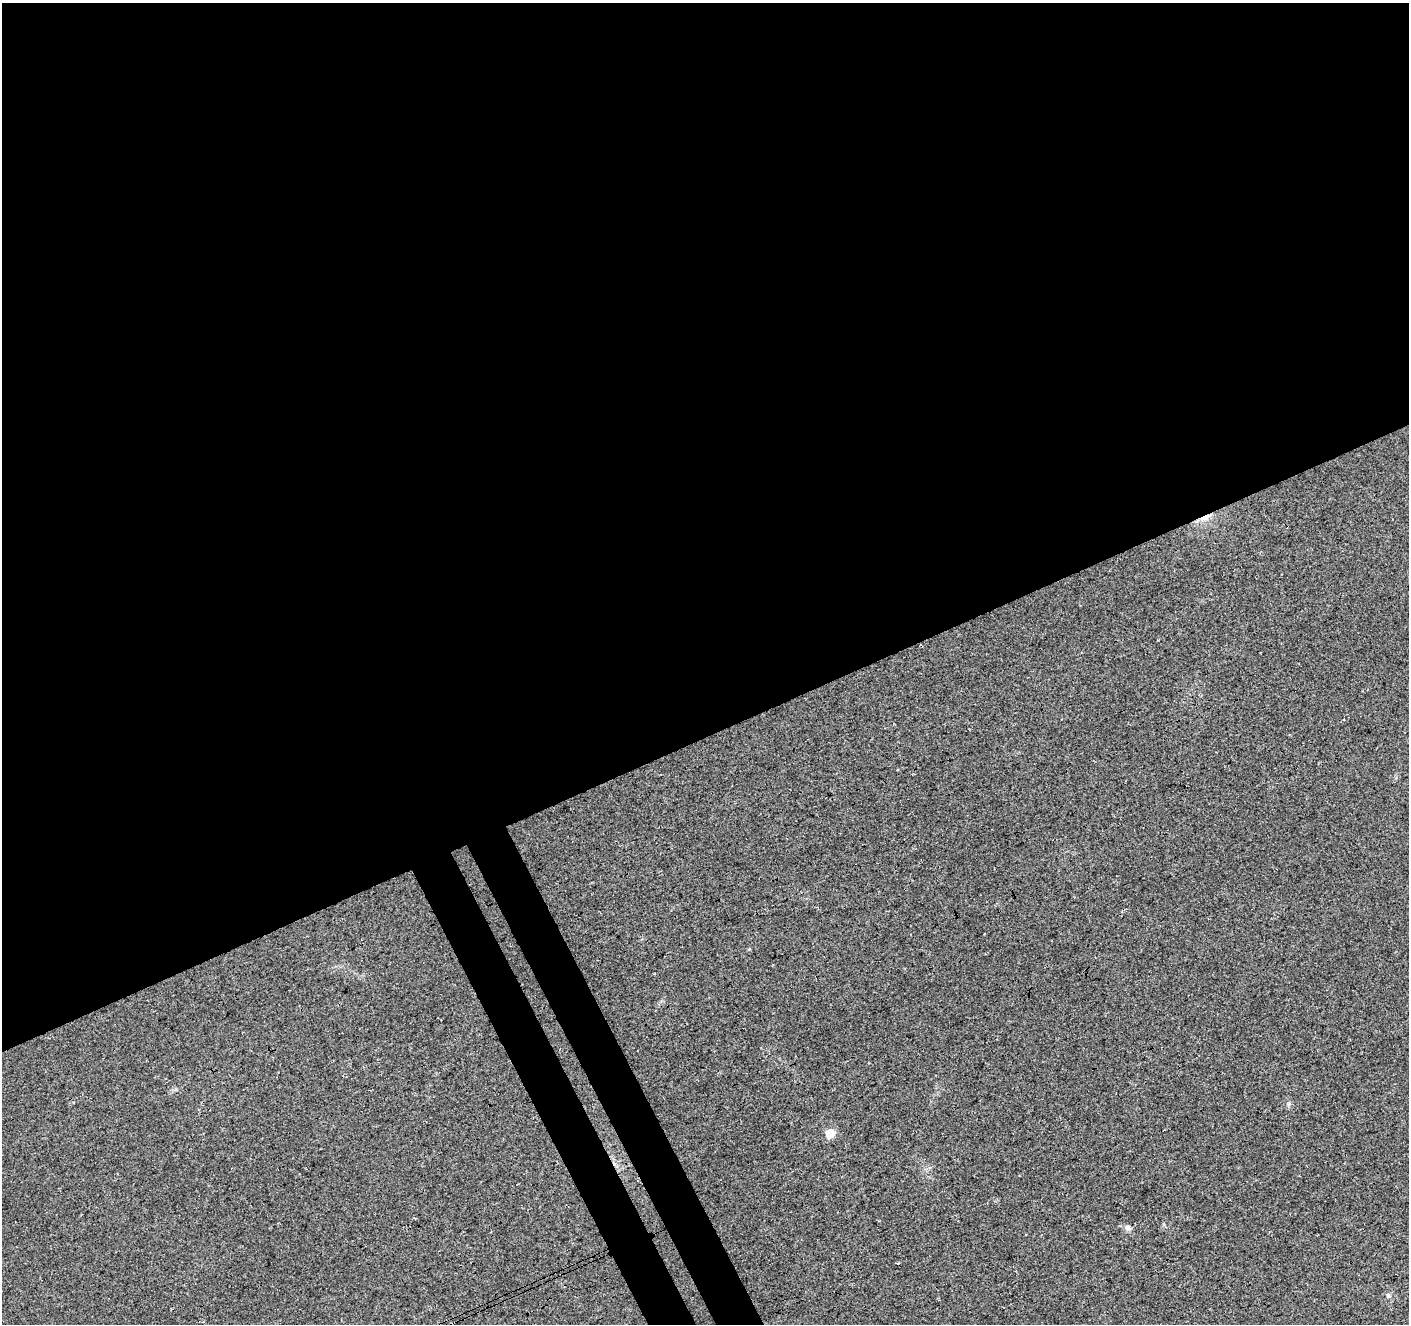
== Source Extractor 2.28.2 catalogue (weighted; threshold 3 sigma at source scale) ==
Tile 2 of 4 x 4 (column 2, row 1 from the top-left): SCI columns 1465-2871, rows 4140-5461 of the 5739 x 5578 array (HDU 1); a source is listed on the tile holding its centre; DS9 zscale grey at full resolution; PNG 1411 x 1326 px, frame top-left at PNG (2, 3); no overlay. Shown black and unused: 58% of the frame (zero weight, under 3 of 4 exposures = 5% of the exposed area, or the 3 px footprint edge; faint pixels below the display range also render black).
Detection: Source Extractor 2.28.2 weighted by HDU 2 'WHT'; one run over the whole footprint, this tile lists its part. Background 0.041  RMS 0.0074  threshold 0.0333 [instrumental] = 3 sigma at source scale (4.5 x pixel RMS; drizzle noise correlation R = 1.50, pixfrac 1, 0.0396/0.0396 arcsec/px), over >= 5 px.
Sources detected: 4; all 4 listed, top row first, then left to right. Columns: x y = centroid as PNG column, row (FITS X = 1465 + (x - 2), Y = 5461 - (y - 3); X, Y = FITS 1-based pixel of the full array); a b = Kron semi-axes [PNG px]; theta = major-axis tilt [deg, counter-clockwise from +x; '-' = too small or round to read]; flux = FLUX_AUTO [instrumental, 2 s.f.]
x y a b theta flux
1205 518 13 6 30 4.7
1343 719 3 2 - 1.1
830 1133 6 5 - 21
1128 1228 8 6 -15 2.4
Overlapping masked pixels (flux is a lower limit): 1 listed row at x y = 1205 518